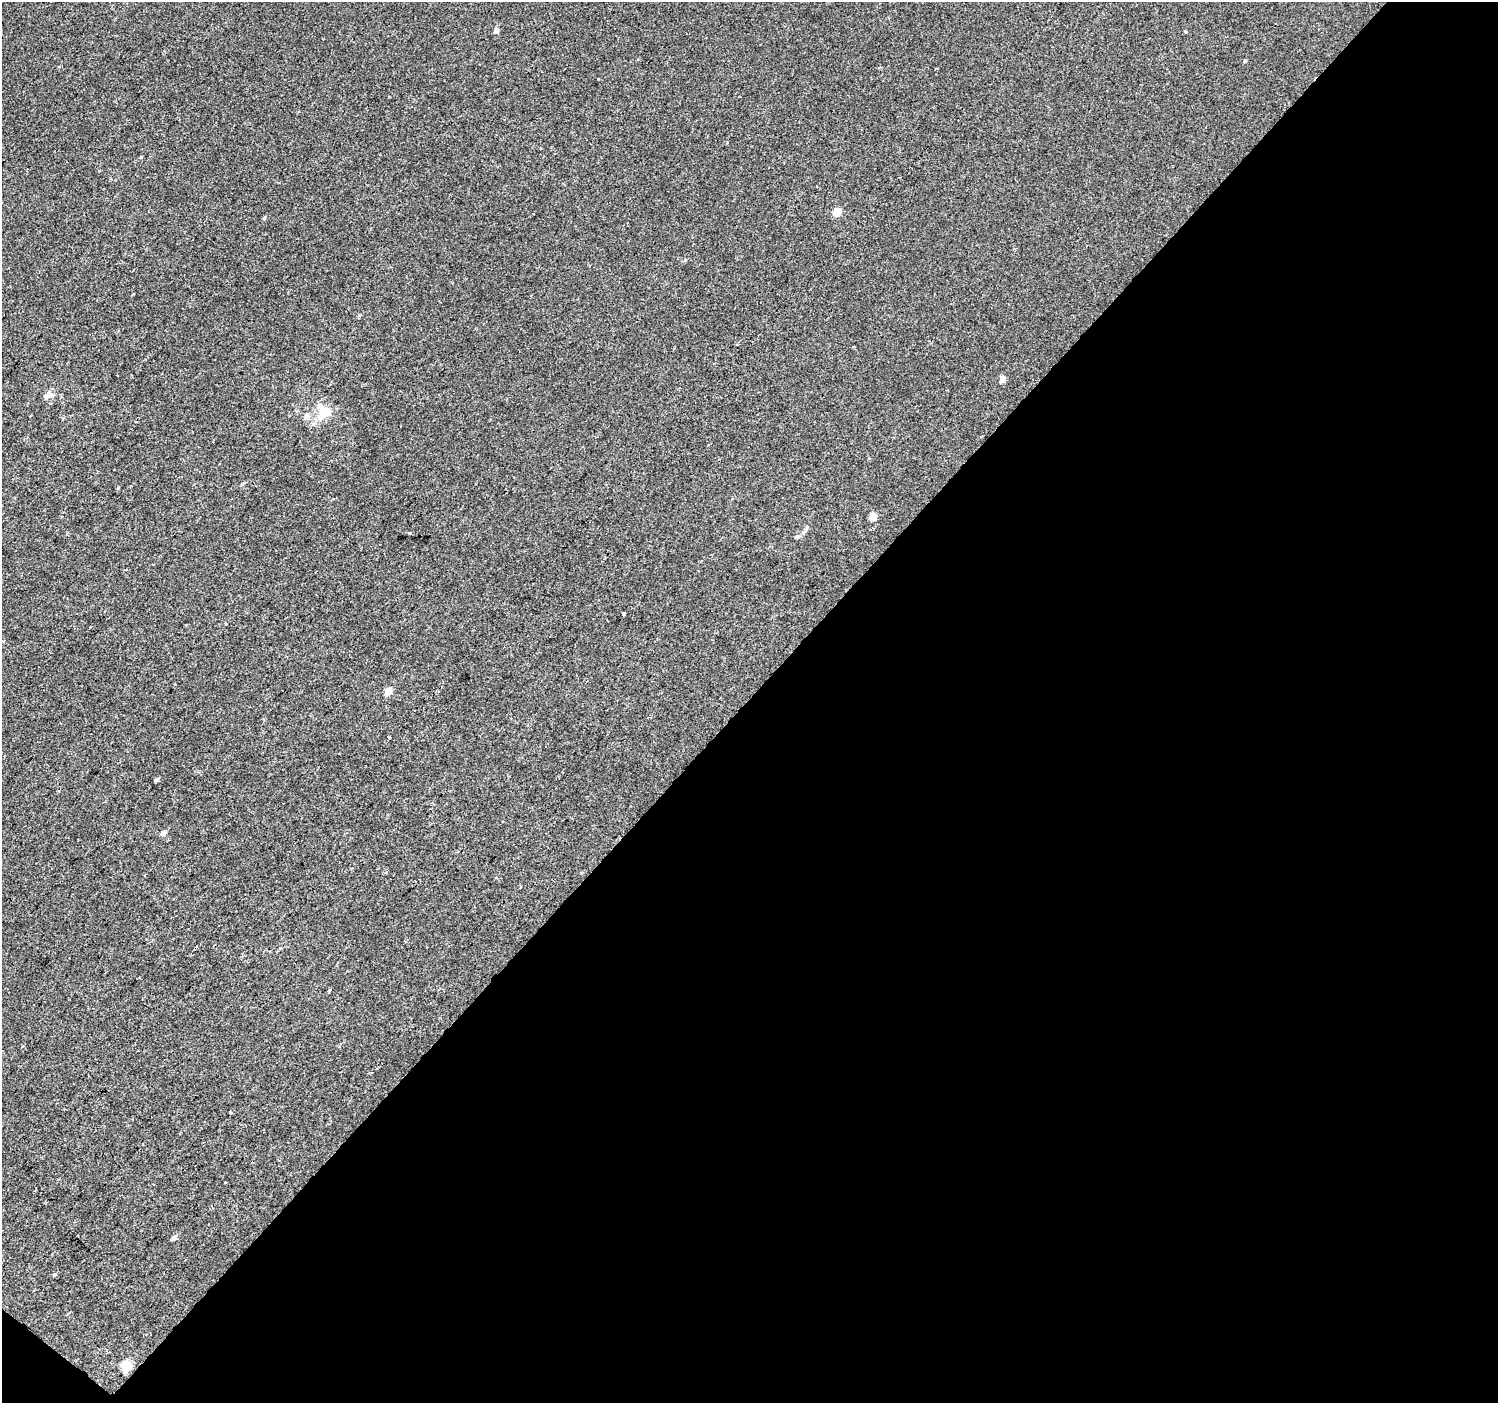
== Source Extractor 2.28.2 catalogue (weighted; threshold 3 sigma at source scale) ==
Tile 4 of 2 x 2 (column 2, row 2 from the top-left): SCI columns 1497-2992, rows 110-1510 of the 2992 x 3001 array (HDU 1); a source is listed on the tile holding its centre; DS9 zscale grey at full resolution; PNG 1500 x 1405 px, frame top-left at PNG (2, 2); no overlay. Shown black and unused: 50% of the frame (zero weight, under 2 of 3 exposures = <1% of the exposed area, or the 3 px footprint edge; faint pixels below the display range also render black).
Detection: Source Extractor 2.28.2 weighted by HDU 2 'WHT'; one run over the whole footprint, this tile lists its part. Background -1.89e-04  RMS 0.0041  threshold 0.0183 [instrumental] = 3 sigma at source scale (4.5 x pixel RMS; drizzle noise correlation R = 1.50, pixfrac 1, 0.0396/0.0396 arcsec/px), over >= 5 px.
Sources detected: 26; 2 cosmic-ray / hot-pixel residue — not listed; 2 inside a brighter listed object's ellipse — not listed separately; the other 22 listed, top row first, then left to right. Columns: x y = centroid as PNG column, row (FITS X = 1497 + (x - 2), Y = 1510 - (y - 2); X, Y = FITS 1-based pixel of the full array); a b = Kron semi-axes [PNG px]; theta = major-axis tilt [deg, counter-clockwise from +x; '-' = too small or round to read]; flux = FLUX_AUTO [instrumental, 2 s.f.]
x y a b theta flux
496 31 5 4 - 1.8
1245 61 4 3 - 0.53
141 157 4 4 - 0.38
837 212 5 5 - 8.4
264 218 5 3 - 0.4
1002 379 5 5 - 3.1
46 397 7 5 45 0.95
325 413 22 16 29 8.3
873 516 5 4 - 6.7
409 533 3 3 - 1.1
797 536 7 4 19 0.74
623 613 4 3 - 1.5
388 691 5 4 - 6.2
389 737 3 3 - 6.2
157 779 5 4 - 0.79
163 833 5 4 - 2
280 948 3 3 - 0.35
329 990 4 3 - 0.84
225 1182 2 2 - 0.38
174 1237 6 4 44 1.4
54 1274 5 4 - 0.54
126 1365 6 5 - 20
Unlisted compact peaks at least as high as the median listed source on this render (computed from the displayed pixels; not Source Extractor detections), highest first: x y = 359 315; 685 260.